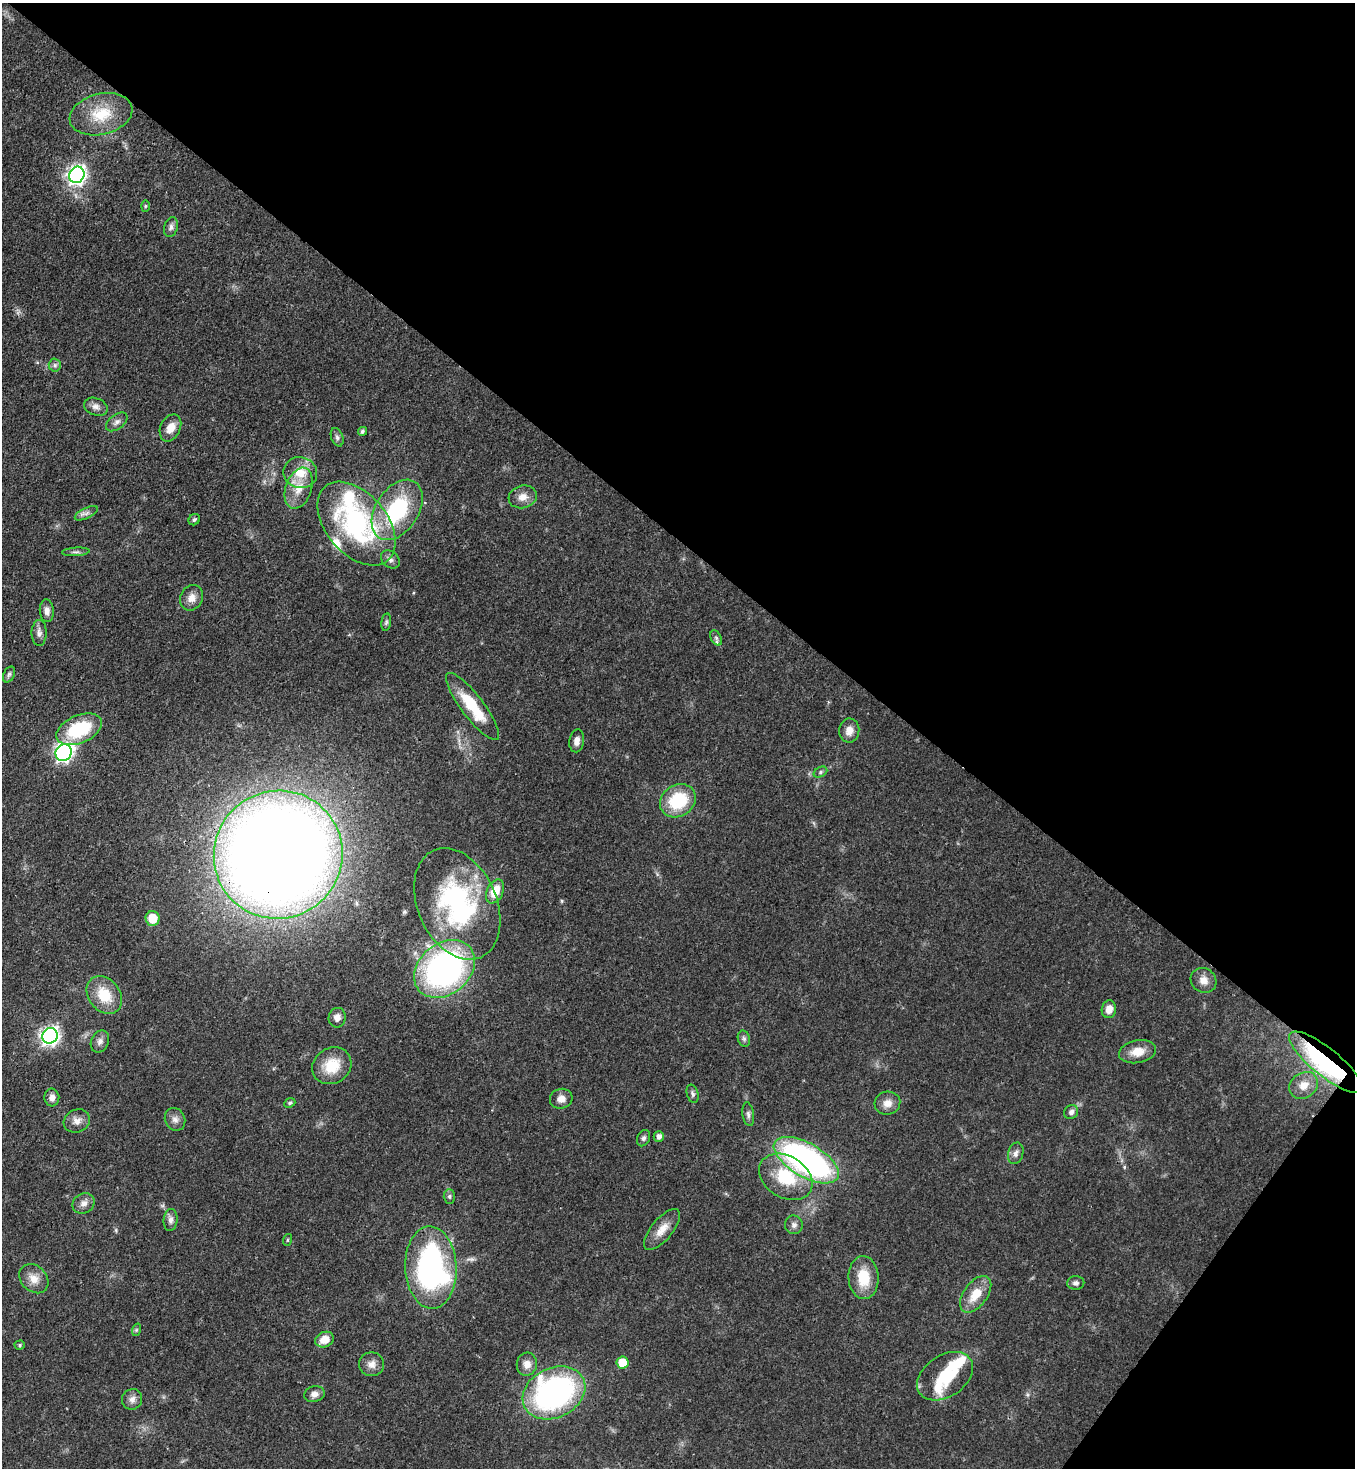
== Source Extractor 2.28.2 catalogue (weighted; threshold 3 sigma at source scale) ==
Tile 8 of 4 x 4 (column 4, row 2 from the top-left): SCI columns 4430-5782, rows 2990-4455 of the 6007 x 5984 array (HDU 1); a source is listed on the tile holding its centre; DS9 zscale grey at full resolution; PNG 1357 x 1470 px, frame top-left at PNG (2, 3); each listed source drawn as its Kron ellipse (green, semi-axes under 4 px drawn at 4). Shown black and unused: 40% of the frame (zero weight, under 3 of 4 exposures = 7% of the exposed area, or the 3 px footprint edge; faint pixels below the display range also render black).
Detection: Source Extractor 2.28.2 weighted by HDU 2 'WHT'; one run over the whole footprint, this tile lists its part. Background 0.0668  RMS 0.0037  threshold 0.0167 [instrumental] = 3 sigma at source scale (4.5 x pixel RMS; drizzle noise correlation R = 1.50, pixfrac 1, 0.05/0.05 arcsec/px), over >= 5 px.
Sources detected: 88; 1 inside a brighter object's white glare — neither listed nor drawn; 4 inside a brighter listed object's ellipse — not listed separately; the other 83 listed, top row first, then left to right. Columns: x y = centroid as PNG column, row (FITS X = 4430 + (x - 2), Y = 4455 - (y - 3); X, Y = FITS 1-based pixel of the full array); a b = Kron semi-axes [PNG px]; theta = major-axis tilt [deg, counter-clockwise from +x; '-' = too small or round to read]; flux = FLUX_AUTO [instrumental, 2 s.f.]
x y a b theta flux
101 114 32 20 14 13
77 175 8 7 - 170
145 206 6 4 89 0.49
171 227 10 6 74 1.4
55 365 6 6 - 0.94
96 407 12 8 -21 2
117 422 12 7 36 1.7
170 428 14 10 64 4.2
362 431 5 4 - 0.81
337 437 9 6 -70 1
300 473 17 15 -10 7.6
299 488 21 13 71 6.9
523 497 14 11 15 3.5
397 510 33 21 57 33
86 513 12 5 26 1.5
194 520 6 5 - 0.79
357 524 48 30 -49 68
76 552 14 3 4 0.94
390 559 10 8 -42 1.5
191 598 13 11 58 3.2
47 611 11 7 -85 2.2
386 622 9 5 82 0.82
39 633 13 7 89 1.9
716 638 8 5 -61 0.83
9 674 8 5 62 0.95
473 706 41 11 -53 16
79 729 24 14 23 23
849 730 12 10 83 3.3
577 741 11 7 81 2.1
64 753 8 8 - 130
820 772 7 5 29 0.76
678 801 19 15 33 20
278 855 65 63 37 900
495 891 12 8 65 7.7
457 904 58 39 -66 67
152 918 7 7 - 8.1
444 969 33 25 39 110
1203 980 13 12 - 3.2
104 995 20 15 -52 11
1109 1009 9 7 78 3.4
337 1018 10 8 81 2.3
50 1036 8 7 - 180
744 1039 8 6 -73 1
100 1041 11 8 65 1.9
1138 1052 19 11 10 5.8
1326 1062 46 14 -39 70
332 1066 20 17 32 11
1304 1085 15 12 35 4.6
693 1094 9 5 -74 1.1
52 1097 9 7 -87 2
561 1099 11 9 15 2.8
290 1103 6 4 23 0.59
887 1103 13 11 15 3.5
1071 1112 7 6 - 1.5
748 1114 12 5 -82 1.3
175 1119 12 10 -65 2.2
77 1121 13 11 25 3
659 1136 5 5 - 1.6
644 1138 8 6 66 1.1
1016 1153 11 7 73 1.8
806 1160 36 17 -30 120
786 1177 29 20 -32 18
449 1197 7 5 -89 0.81
84 1203 11 9 31 2.4
171 1220 11 7 84 1.7
794 1225 9 9 - 1.6
662 1229 25 10 50 5.1
287 1240 6 4 71 0.45
431 1267 41 25 -87 91
864 1278 21 15 -87 11
34 1279 16 12 -45 4.3
1076 1283 8 7 - 1.2
976 1294 21 11 54 8
136 1330 6 4 72 0.58
325 1340 9 7 22 4.9
20 1345 5 4 - 0.59
623 1362 6 6 - 9.9
372 1364 12 12 - 2.9
527 1364 11 10 - 3
945 1376 30 20 34 16
554 1393 33 25 26 100
314 1394 10 8 15 2.2
132 1399 10 10 - 2.2
Overlapping masked pixels (flux is a lower limit): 2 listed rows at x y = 278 855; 1326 1062